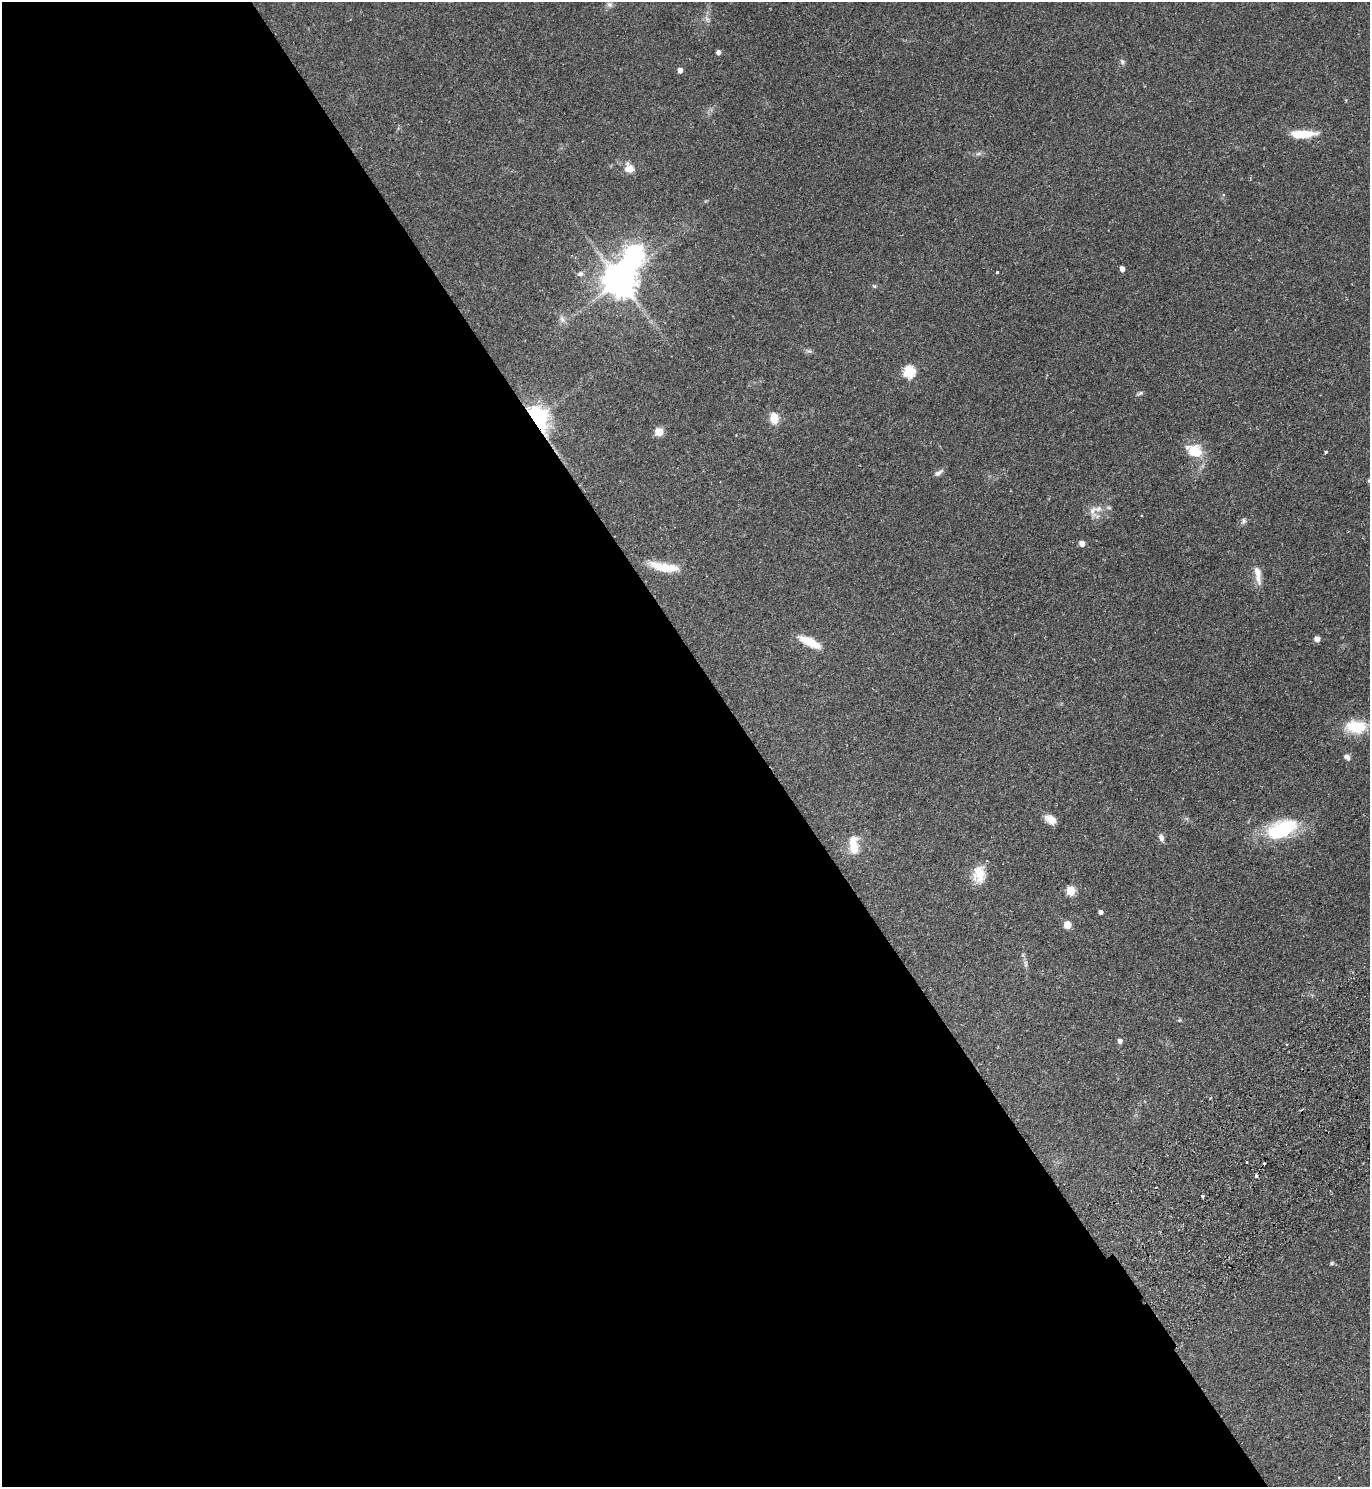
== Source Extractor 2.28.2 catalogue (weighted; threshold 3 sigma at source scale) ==
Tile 9 of 4 x 4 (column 1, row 3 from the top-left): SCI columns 338-1705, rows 1533-3017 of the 6010 x 6034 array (HDU 1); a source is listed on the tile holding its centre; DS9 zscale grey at full resolution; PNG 1372 x 1489 px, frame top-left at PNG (2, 2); no overlay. Shown black and unused: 55% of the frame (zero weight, under 2 of 3 exposures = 3% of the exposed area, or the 3 px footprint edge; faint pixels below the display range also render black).
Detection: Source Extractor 2.28.2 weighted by HDU 2 'WHT'; one run over the whole footprint, this tile lists its part. Background 0.146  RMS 0.0066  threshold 0.0298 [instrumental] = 3 sigma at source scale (4.5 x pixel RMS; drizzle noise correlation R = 1.50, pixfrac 1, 0.05/0.05 arcsec/px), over >= 5 px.
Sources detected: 53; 2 cosmic-ray / hot-pixel residue — not listed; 2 inside a brighter listed object's ellipse — not listed separately; the other 49 listed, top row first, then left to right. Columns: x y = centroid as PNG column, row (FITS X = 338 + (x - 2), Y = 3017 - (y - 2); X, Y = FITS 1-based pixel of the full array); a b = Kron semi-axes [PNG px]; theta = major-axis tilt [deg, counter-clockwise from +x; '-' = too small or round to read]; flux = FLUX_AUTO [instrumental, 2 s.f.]
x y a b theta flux
609 5 9 7 -44 1.9
707 19 8 5 -58 1.9
718 52 4 4 - 2.6
1122 62 8 5 -63 1.4
680 70 5 4 - 3.1
1303 134 28 8 2 16
979 154 8 4 19 1.4
629 168 11 10 - 7.3
633 253 9 8 - 300
1122 269 5 4 - 3.6
997 272 3 3 - 1.6
580 274 8 7 - 1.9
619 280 10 10 - 1400
874 286 6 4 -26 0.89
562 319 11 7 -67 2.8
809 351 9 5 -25 1.6
909 372 6 6 - 52
1140 393 11 4 27 1.2
774 418 13 10 -87 8.4
537 419 14 10 -62 220
659 432 5 5 - 18
1194 450 24 17 -25 15
1326 452 4 3 - 1.2
938 473 14 5 33 2.4
1109 508 7 4 -19 0.95
1092 511 19 9 -80 5.3
1243 521 9 6 64 1.7
1082 544 4 4 - 5.4
664 567 38 10 -10 15
1258 575 26 8 -80 6.9
1317 639 6 5 - 3.5
810 642 27 9 -26 14
1356 727 28 17 -2 20
1347 757 8 6 -38 2.4
1050 819 15 9 -35 5.9
1281 829 42 21 21 40
1161 838 10 7 -75 2.5
853 847 19 14 -76 10
979 874 23 15 85 12
1070 891 5 5 - 23
1100 912 4 4 - 2.1
1067 925 5 5 - 14
1026 964 11 4 -85 1.9
1179 1020 5 5 - 0.73
1120 1041 5 5 - 2.3
1210 1098 4 2 - 0.64
1247 1162 3 2 - 1
1202 1196 3 3 - 5.3
1332 1263 6 5 - 0.96
Overlapping masked pixels (flux is a lower limit): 1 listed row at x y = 537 419